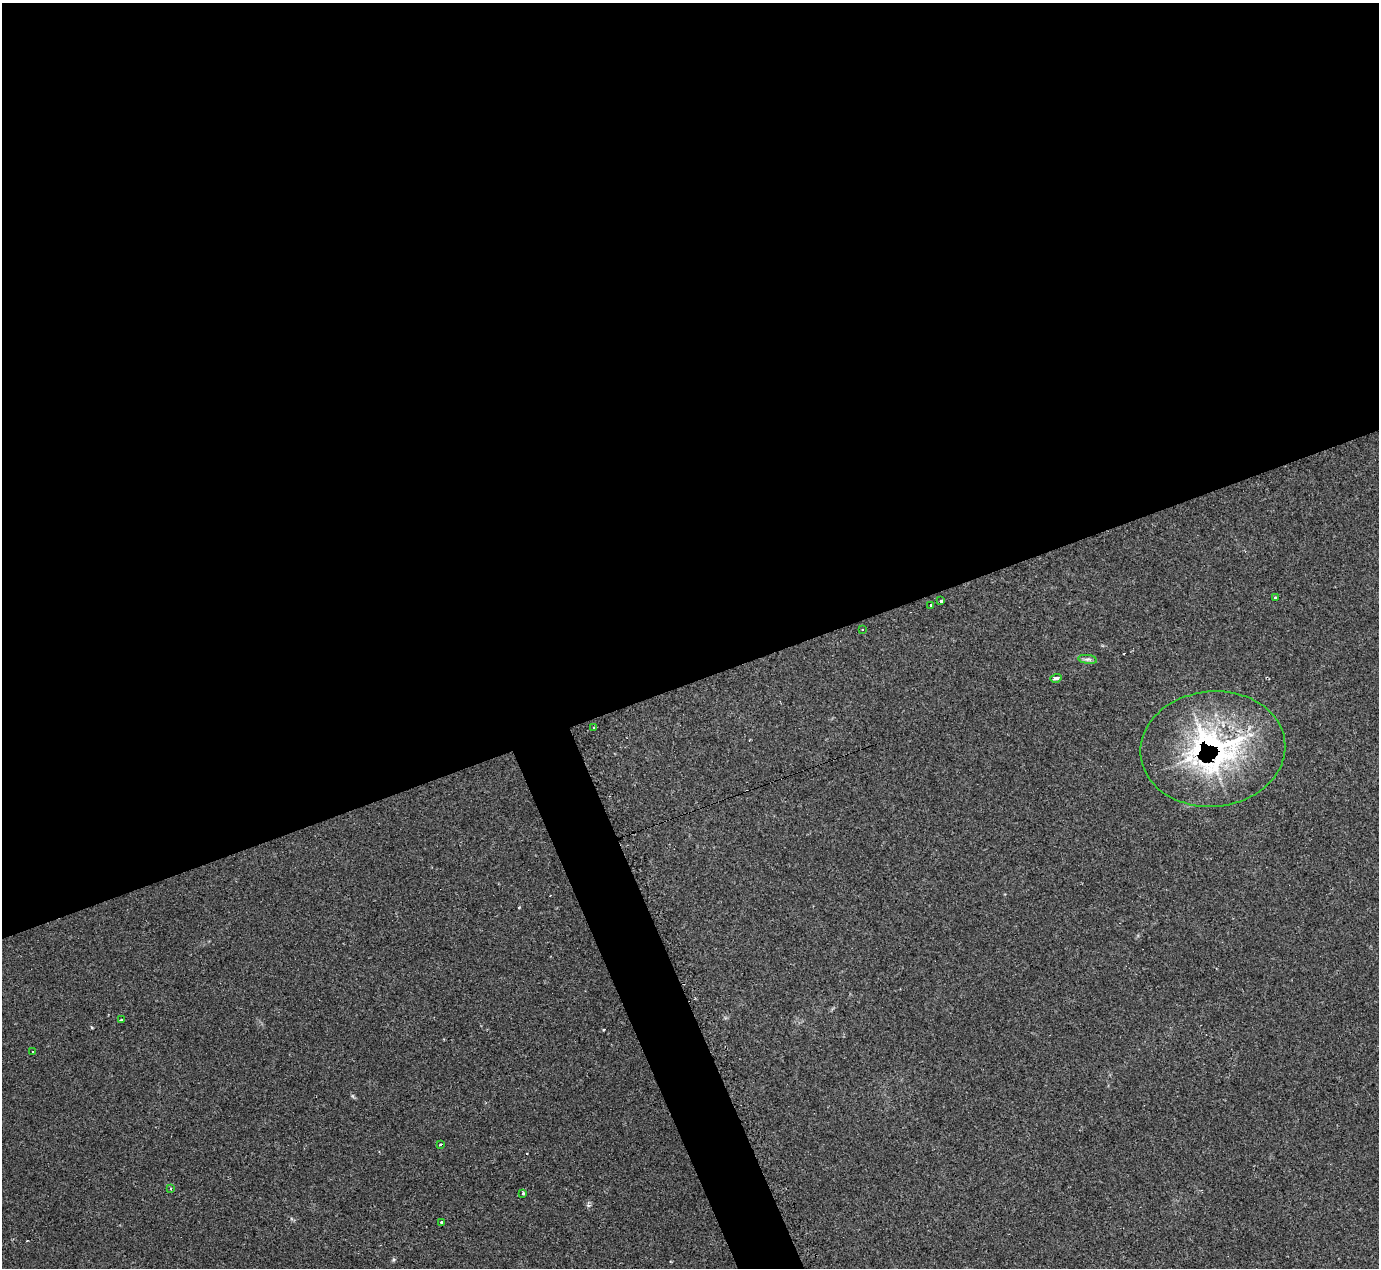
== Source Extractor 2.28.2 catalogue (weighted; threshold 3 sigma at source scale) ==
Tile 2 of 4 x 4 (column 2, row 1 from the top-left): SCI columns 1379-2755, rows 4076-5341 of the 5525 x 5503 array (HDU 1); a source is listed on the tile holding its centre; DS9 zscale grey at full resolution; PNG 1381 x 1270 px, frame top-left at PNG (2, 3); each listed source drawn as its Kron ellipse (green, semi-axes under 4 px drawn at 4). Shown black and unused: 56% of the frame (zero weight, under 2 of 3 exposures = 1% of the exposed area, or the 3 px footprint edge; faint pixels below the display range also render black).
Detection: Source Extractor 2.28.2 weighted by HDU 2 'WHT'; one run over the whole footprint, this tile lists its part. Background 0.134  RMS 0.007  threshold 0.0314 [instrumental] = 3 sigma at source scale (4.5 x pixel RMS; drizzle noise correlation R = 1.50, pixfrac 1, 0.05/0.05 arcsec/px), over >= 5 px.
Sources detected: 16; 2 cosmic-ray / hot-pixel residue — neither listed nor drawn; the other 14 listed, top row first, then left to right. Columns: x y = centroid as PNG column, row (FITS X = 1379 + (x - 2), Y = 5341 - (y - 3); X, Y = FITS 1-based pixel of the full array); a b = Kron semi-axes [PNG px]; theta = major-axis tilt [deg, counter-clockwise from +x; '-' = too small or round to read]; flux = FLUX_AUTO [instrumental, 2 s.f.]
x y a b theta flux
1275 598 3 3 - 1.9
941 601 3 3 - 5.6
931 605 3 3 - 1.2
862 630 2 2 - 0.52
1088 659 9 4 -8 2
1056 678 5 3 - 7
593 728 3 2 - 1
1213 749 72 57 5 160
121 1020 4 3 - 3.7
33 1052 2 2 - 0.71
440 1144 3 3 - 1.5
170 1188 3 3 - 1.9
523 1193 3 3 - 1.6
441 1222 3 3 - 0.75
Overlapping masked pixels (flux is a lower limit): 1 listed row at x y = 1213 749